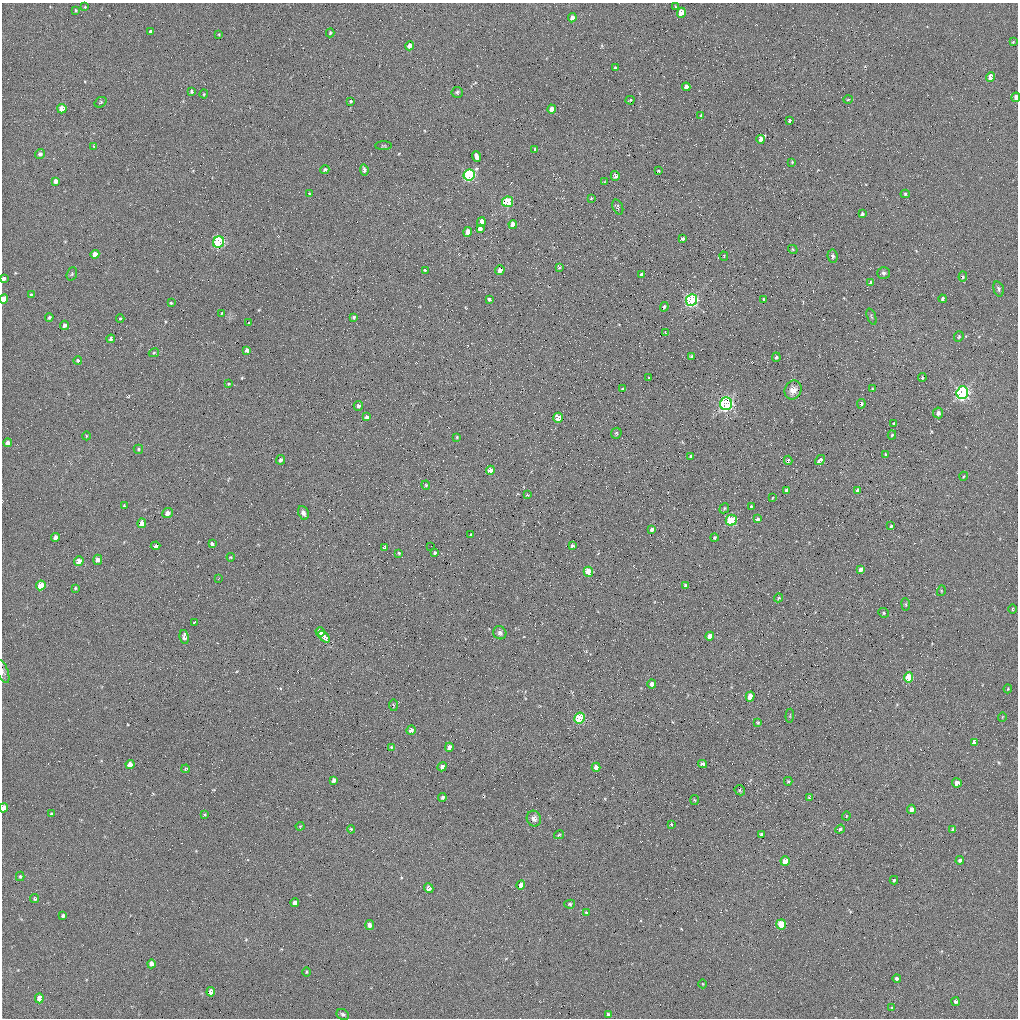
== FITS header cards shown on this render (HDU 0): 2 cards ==
NAXIS1  =                 1016 / length of data axis 1
NAXIS2  =                 1016 / length of data axis 2

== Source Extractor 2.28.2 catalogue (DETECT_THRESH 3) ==
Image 1016 x 1016 px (HDU 0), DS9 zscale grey, 1 PNG px = 1 image px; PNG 1020 x 1020 px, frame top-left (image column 1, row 1016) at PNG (2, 3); each listed source drawn as its Kron ellipse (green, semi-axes under 4 px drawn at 4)
Background 59.2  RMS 4.6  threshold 13.8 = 3 sigma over >= 5 px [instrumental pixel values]
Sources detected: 222; all 222 listed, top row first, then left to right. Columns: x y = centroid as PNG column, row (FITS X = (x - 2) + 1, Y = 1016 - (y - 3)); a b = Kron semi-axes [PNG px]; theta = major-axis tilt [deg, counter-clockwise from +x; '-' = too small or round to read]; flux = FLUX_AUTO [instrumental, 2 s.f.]
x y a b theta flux
85 6 3 3 - 660
675 7 3 2 - 280
76 10 3 2 - 340
681 13 5 4 - 6300
572 18 4 4 - 1900
150 32 4 3 - 1200
330 33 4 4 - 390
219 34 3 2 - 220
1013 42 4 3 - 270
409 46 5 4 - 1900
615 68 3 3 - 440
990 77 5 4 - 2700
686 87 4 4 - 1300
192 91 3 3 - 440
457 92 6 5 - 610
204 94 4 4 - 290
1016 97 5 3 - 1400
848 99 5 3 - 260
630 100 4 3 - 290
350 101 4 3 - 420
101 102 6 4 35 390
62 109 4 4 - 4300
552 109 4 4 - 2500
701 116 4 3 - 400
789 121 3 3 - 820
761 139 4 3 - 17000
384 146 8 3 0 340
94 147 4 3 - 350
535 149 4 3 - 350
40 154 5 4 - 750
476 157 5 3 - 10000
792 162 3 3 - 260
325 170 4 4 - 630
364 170 5 4 - 950
658 171 3 2 - 340
469 175 5 5 - 36000
615 176 5 4 - 1200
56 181 4 4 - 3700
604 182 3 3 - 340
309 194 3 3 - 370
905 194 4 4 - 450
591 198 4 3 - 280
508 202 5 5 - 15000
618 207 8 5 -67 770
862 214 4 3 - 650
481 222 5 3 - 16000
513 224 4 4 - 2700
480 229 4 4 - 2600
468 232 5 4 - 2600
683 238 4 3 - 750
219 242 6 5 - 28000
793 249 5 3 - 370
95 254 4 4 - 2100
724 256 5 3 - 310
833 256 6 5 - 620
559 267 3 3 - 540
500 270 5 4 - 1600
425 271 3 3 - 910
883 273 6 5 - 780
72 274 7 5 70 490
642 275 3 3 - 6600
963 277 5 4 - 430
3 278 4 3 - 680
870 282 4 4 - 450
999 289 8 5 -73 660
31 294 3 3 - 550
4 299 5 4 - 4900
489 299 3 3 - 1400
764 299 4 3 - 330
943 299 4 3 - 2200
691 300 6 5 - 56000
171 303 4 3 - 1100
664 307 5 3 - 530
222 313 3 2 - 260
49 317 4 4 - 470
354 317 4 3 - 420
871 317 8 2 -69 360
120 318 4 3 - 300
249 323 3 3 - 390
64 325 4 4 - 810
665 332 3 2 - 240
959 337 5 4 - 530
111 339 4 4 - 780
247 350 4 4 - 970
154 353 5 4 - 330
691 356 3 3 - 390
776 357 5 4 - 650
78 360 4 4 - 460
649 378 3 2 - 230
922 378 4 3 - 460
229 384 3 2 - 300
622 389 3 3 - 380
872 389 4 3 - 280
793 390 10 8 68 2400
962 393 6 5 - 65000
726 404 6 6 - 59000
861 404 5 3 - 580
358 406 5 5 - 870
938 413 5 5 - 1300
367 417 4 4 - 650
558 418 5 4 - 4400
894 423 3 3 - 2000
616 433 6 5 - 480
892 435 4 4 - 450
86 436 4 3 - 240
457 437 3 2 - 270
8 443 4 4 - 1600
138 449 5 4 - 380
886 455 4 3 - 390
691 456 4 3 - 540
280 460 5 4 - 800
788 460 4 4 - 700
820 460 5 3 - 3700
490 470 4 4 - 3200
964 476 4 3 - 260
426 485 4 4 - 350
787 490 4 3 - 1000
857 490 4 3 - 1600
527 495 3 3 - 340
772 498 3 2 - 200
124 506 4 4 - 330
751 507 3 3 - 360
724 508 5 4 - 420
167 513 5 5 - 1400
303 513 7 5 -65 1200
757 519 4 3 - 2300
731 520 5 5 - 19000
142 523 5 4 - 2100
891 526 4 3 - 1300
652 529 4 3 - 820
471 534 3 3 - 1200
55 537 4 4 - 1100
714 538 4 4 - 430
212 544 3 3 - 2100
156 546 5 3 - 2800
431 546 2 2 - 130
572 546 4 3 - 690
384 547 4 4 - 970
399 553 3 3 - 1100
435 553 4 3 - 770
231 557 4 4 - 280
98 560 5 4 - 1000
79 561 5 4 - 2400
861 570 4 4 - 1300
588 572 5 4 - 8900
218 579 3 2 - 180
41 585 5 4 - 7300
685 585 4 3 - 570
75 588 3 2 - 310
941 591 5 3 - 270
779 598 4 3 - 390
906 604 6 3 -82 360
1012 609 4 3 - 240
883 613 5 4 - 420
195 622 3 2 - 320
320 632 5 3 - 8100
500 633 7 6 - 1000
710 636 4 4 - 2700
184 637 7 4 -80 1100
324 637 7 3 -45 13000
3 672 12 5 -70 910
909 677 5 4 - 9500
652 684 4 4 - 1300
1008 689 4 4 - 240
750 697 5 4 - 4600
393 705 6 3 -86 270
790 716 7 3 85 260
1002 717 5 3 - 210
579 718 5 5 - 22000
758 722 3 2 - 290
411 730 5 4 - 1300
974 742 4 4 - 880
391 747 4 3 - 270
449 747 4 3 - 1200
130 764 4 4 - 2200
702 764 4 4 - 1400
442 767 5 4 - 990
596 767 4 4 - 2100
186 769 4 3 - 300
334 780 4 4 - 930
788 781 4 4 - 370
957 783 5 4 - 1600
740 790 5 5 - 460
442 797 4 4 - 650
809 797 4 4 - 410
694 800 5 3 - 280
3 808 5 4 - 3800
911 809 4 4 - 1500
51 814 4 3 - 410
204 815 3 3 - 360
846 816 4 4 - 310
534 819 8 7 - 1200
671 824 4 4 - 290
300 826 4 4 - 290
351 829 4 4 - 410
840 829 5 4 - 490
953 830 4 3 - 550
761 834 3 3 - 460
559 835 5 3 - 320
960 860 4 4 - 600
785 861 5 4 - 3500
20 876 4 4 - 370
894 880 4 4 - 390
521 885 4 4 - 2300
429 888 5 4 - 1800
35 899 5 4 - 400
295 903 4 4 - 1100
570 904 5 4 - 470
586 913 4 4 - 380
63 916 4 3 - 700
781 924 5 4 - 7900
370 925 5 4 - 1200
151 964 4 4 - 1900
306 972 5 3 - 310
897 978 4 4 - 700
703 984 4 3 - 230
211 992 5 4 - 2100
39 998 5 4 - 3200
955 1002 4 4 - 750
892 1008 3 2 - 230
343 1014 6 5 - 680
608 1015 4 3 - 810
At the frame edge (FLAGS 8, measured only in part): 5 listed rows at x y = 1016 97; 3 278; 4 299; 3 672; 3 808

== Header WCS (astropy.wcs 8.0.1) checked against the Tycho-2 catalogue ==
Header WCS as astropy/WCSLIB reads it (applying the file's SIP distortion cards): RA---SIN-SIP/DEC--SIN-SIP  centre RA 10:38:34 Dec +10:35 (159.64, +10.59 deg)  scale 2.77 x 2.74 arcsec/px (non-square pixels)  FOV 47.0' x 46.4'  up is +22 deg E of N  parity normal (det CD < 0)
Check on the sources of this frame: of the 60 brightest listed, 19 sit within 3.1 arcsec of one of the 34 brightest Tycho-2 stars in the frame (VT <= 13.17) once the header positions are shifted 0.47 arcsec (0.39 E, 0.27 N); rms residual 1.03 arcsec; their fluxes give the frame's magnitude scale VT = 21.37 - 2.5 log10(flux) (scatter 0.60 mag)
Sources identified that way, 19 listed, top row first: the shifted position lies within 3.1 arcsec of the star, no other Tycho-2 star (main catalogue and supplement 1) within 6.2 arcsec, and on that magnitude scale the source's flux lands within +1.5 / -3 mag of the star's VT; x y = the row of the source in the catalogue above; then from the Tycho-2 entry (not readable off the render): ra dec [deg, ICRS J2000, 3 dp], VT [Tycho-2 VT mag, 2 dp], TYC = Tycho-2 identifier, HIP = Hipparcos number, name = IAU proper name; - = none
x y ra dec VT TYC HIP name
681 13 159.660 +10.992 11.18 842-672-1 - -
572 18 159.739 +10.957 13.17 842-341-1 - -
469 175 159.767 +10.817 10.53 842-1173-1 - -
508 202 159.731 +10.809 11.69 842-1282-1 - -
4 299 160.070 +10.595 12.46 842-1000-1 - -
691 300 159.569 +10.792 10.83 842-1417-1 - -
962 393 159.345 +10.805 9.93 842-665-1 51997 -
726 404 159.513 +10.729 10.55 842-229-1 - -
8 443 160.025 +10.494 12.79 842-1108-1 - -
490 470 159.665 +10.614 12.01 842-1184-1 - -
731 520 159.476 +10.648 10.05 842-302-1 - -
142 523 159.903 +10.477 12.92 842-1007-1 - -
41 585 159.959 +10.403 12.35 842-911-1 - -
710 636 159.458 +10.560 11.88 842-437-1 - -
909 677 159.302 +10.589 10.98 842-1188-1 - -
579 718 159.529 +10.465 10.65 842-822-1 - -
785 861 159.339 +10.423 12.59 842-441-1 - -
781 924 159.324 +10.377 11.23 842-1253-1 - -
211 992 159.718 +10.165 12.26 842-404-1 - -